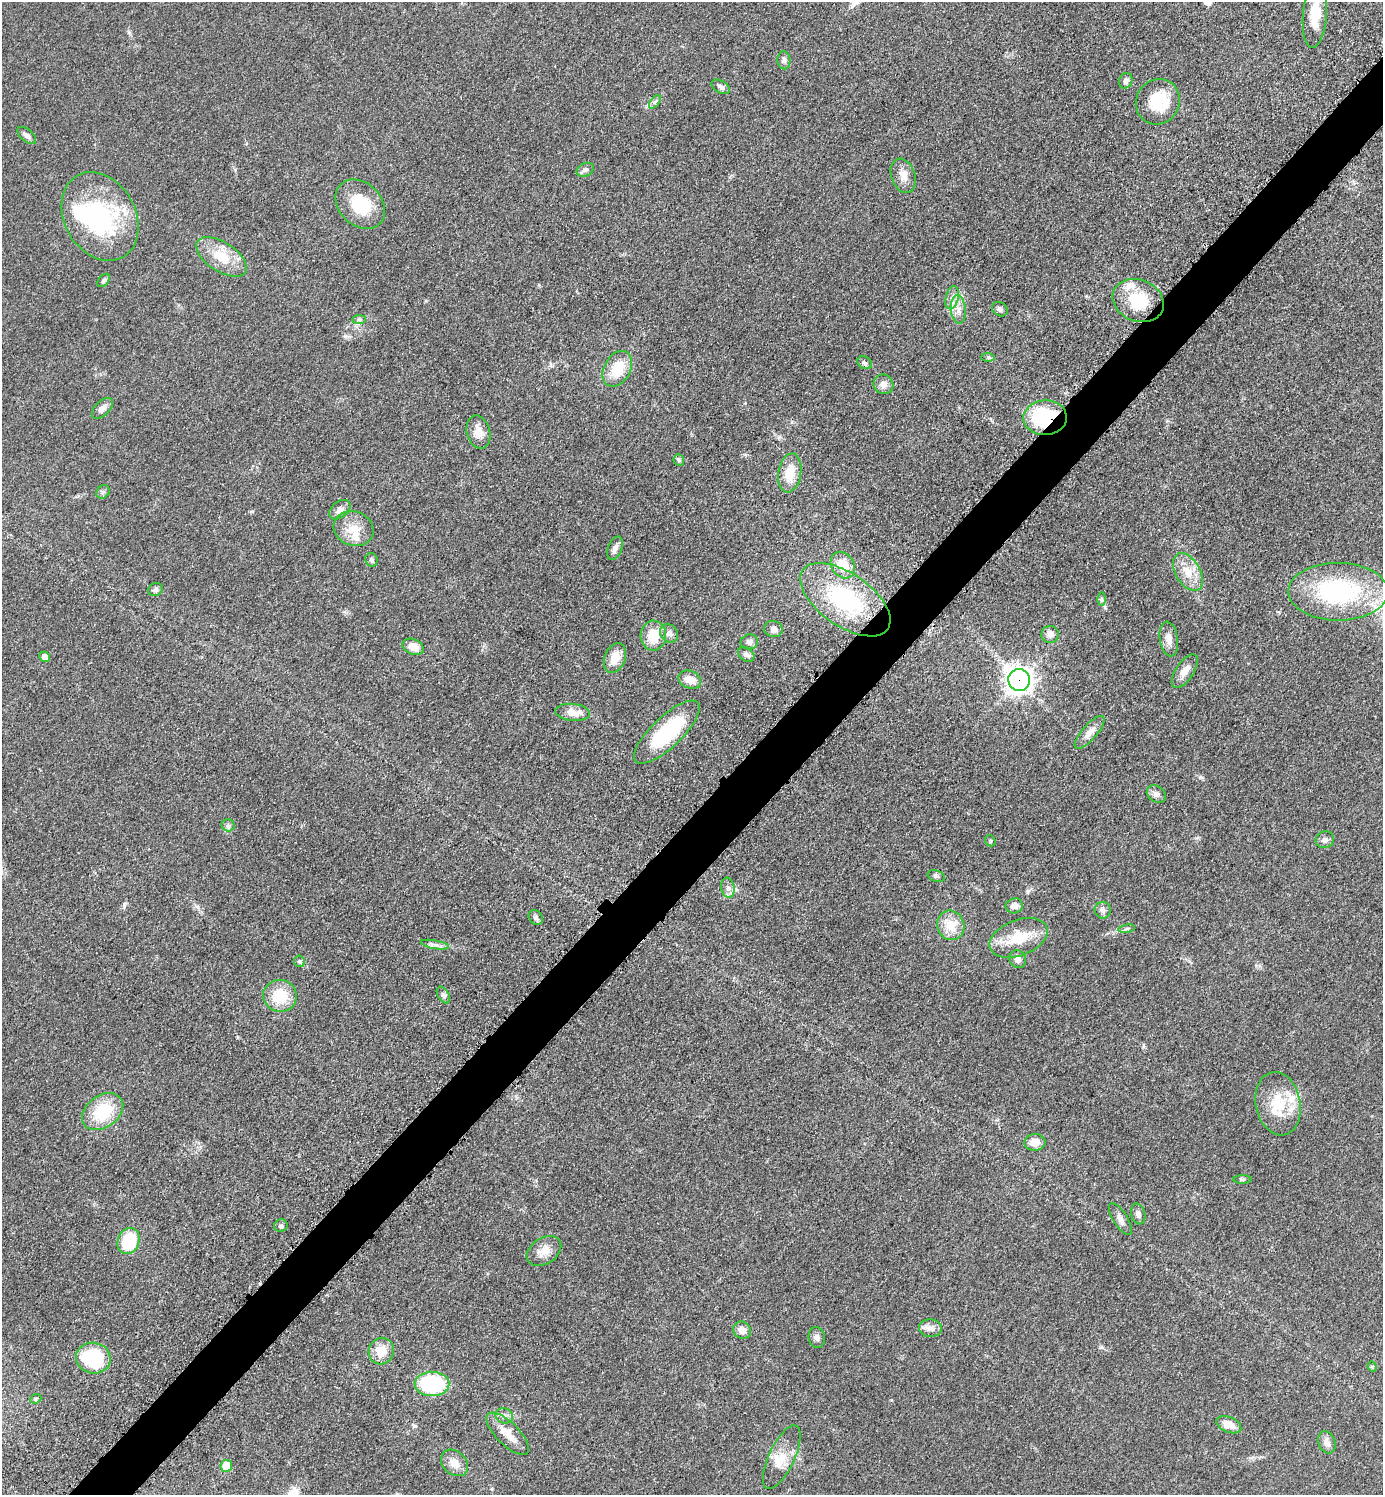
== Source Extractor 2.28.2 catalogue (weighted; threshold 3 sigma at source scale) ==
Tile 7 of 4 x 4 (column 3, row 2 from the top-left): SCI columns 2973-4353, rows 3006-4498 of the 6048 x 6047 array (HDU 1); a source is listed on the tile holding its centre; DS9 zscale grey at full resolution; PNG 1385 x 1497 px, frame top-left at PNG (2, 2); each listed source drawn as its Kron ellipse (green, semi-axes under 4 px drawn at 4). Shown black and unused: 4% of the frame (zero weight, under 3 of 5 exposures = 4% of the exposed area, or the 3 px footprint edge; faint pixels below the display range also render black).
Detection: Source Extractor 2.28.2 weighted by HDU 2 'WHT'; one run over the whole footprint, this tile lists its part. Background 0.0497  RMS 0.0054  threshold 0.0244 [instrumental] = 3 sigma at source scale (4.5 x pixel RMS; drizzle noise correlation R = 1.50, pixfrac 1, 0.05/0.05 arcsec/px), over >= 5 px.
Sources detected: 101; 1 inside a brighter object's white glare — neither listed nor drawn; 5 inside a brighter listed object's ellipse — not listed separately; the other 95 listed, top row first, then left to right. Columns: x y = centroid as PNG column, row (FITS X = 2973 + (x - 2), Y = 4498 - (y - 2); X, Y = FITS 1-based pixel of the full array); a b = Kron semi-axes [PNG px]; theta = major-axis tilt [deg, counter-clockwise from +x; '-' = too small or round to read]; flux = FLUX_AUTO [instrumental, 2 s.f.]
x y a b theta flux
1315 14 34 12 85 13
784 60 9 6 -86 1.8
1126 81 8 6 67 2.2
721 87 10 6 -30 1.9
655 102 8 4 53 1.2
1158 102 23 21 56 21
27 135 11 6 -40 2
585 170 9 6 26 1.6
903 176 18 12 -71 5.2
360 204 28 21 -45 23
100 216 47 35 -61 69
221 257 28 14 -33 16
104 280 7 5 50 1.2
952 298 12 6 76 3.1
1138 301 26 21 -22 24
958 309 14 7 -85 4.1
1000 309 8 6 -35 1.5
359 319 7 4 0 1.2
988 357 7 4 0 0.9
865 363 8 6 -29 1.4
617 369 19 13 61 15
883 384 10 9 - 3.5
102 408 13 7 43 3
1045 418 22 17 2 41
478 432 17 11 -76 5.9
679 460 6 5 - 0.97
790 473 19 11 81 11
103 492 7 6 - 1.1
340 510 12 8 38 3.3
354 529 20 17 -21 10
615 548 12 7 69 2.7
371 560 7 6 - 1.2
843 565 14 11 -55 11
1188 572 20 12 -60 9.4
155 590 7 6 - 1.6
1338 592 50 29 0 78
1101 599 6 4 -89 0.96
845 600 52 26 -35 56
773 629 9 8 - 2.5
669 633 10 8 -46 2.3
1050 634 8 8 - 3.5
653 636 15 12 89 11
1169 639 17 9 -81 4.6
749 642 8 7 - 2.2
413 647 11 7 -23 7
746 654 9 6 -37 2.1
44 657 5 5 - 3.6
615 658 15 10 69 6.9
1185 671 19 9 56 5
690 680 12 8 -22 5.9
1019 680 11 10 - 430
573 712 17 8 -6 6.9
667 732 43 15 44 38
1090 732 21 7 48 4.5
1156 794 10 8 -32 2.5
228 825 6 6 - 1.3
1325 840 9 8 - 2
990 841 6 5 - 0.76
936 876 9 5 -19 1.2
728 888 10 6 -81 2.5
1014 906 9 7 11 3.5
1103 910 8 8 - 2.1
536 917 8 6 -52 1.7
951 925 15 13 -69 10
1127 929 8 4 9 0.98
1019 938 30 18 21 19
435 945 14 4 -10 2.4
1018 959 9 8 - 3.3
299 961 6 5 - 1.1
443 995 9 5 -59 1.7
280 996 17 16 - 17
1278 1104 32 22 -79 19
103 1112 22 16 36 25
1035 1142 10 8 3 5.9
1243 1179 9 4 1 0.87
1138 1214 10 7 -75 2.1
1120 1219 18 7 -57 3
281 1226 7 6 - 1.4
129 1241 13 10 69 25
544 1251 19 13 33 6.7
930 1328 11 9 -3 3.5
742 1330 9 8 - 4
817 1337 10 8 -80 2.4
381 1351 13 12 - 9.2
93 1358 17 15 -13 43
1372 1367 5 4 - 0.78
432 1384 17 12 0 45
36 1399 6 4 23 0.71
504 1416 9 7 -23 2.2
1229 1425 13 7 -22 5.9
508 1434 27 11 -45 9.3
1327 1442 11 8 -70 3.1
782 1457 34 13 65 11
454 1463 15 11 -42 6.2
226 1466 6 6 - 14
Overlapping masked pixels (flux is a lower limit): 2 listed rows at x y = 1045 418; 1019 680
Isophote crosses this tile's border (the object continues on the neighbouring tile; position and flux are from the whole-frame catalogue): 1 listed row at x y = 1315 14
Unlisted compact peaks at least as high as the median listed source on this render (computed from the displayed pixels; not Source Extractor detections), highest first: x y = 1200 777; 124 904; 1105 607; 345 336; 1101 1347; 198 907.